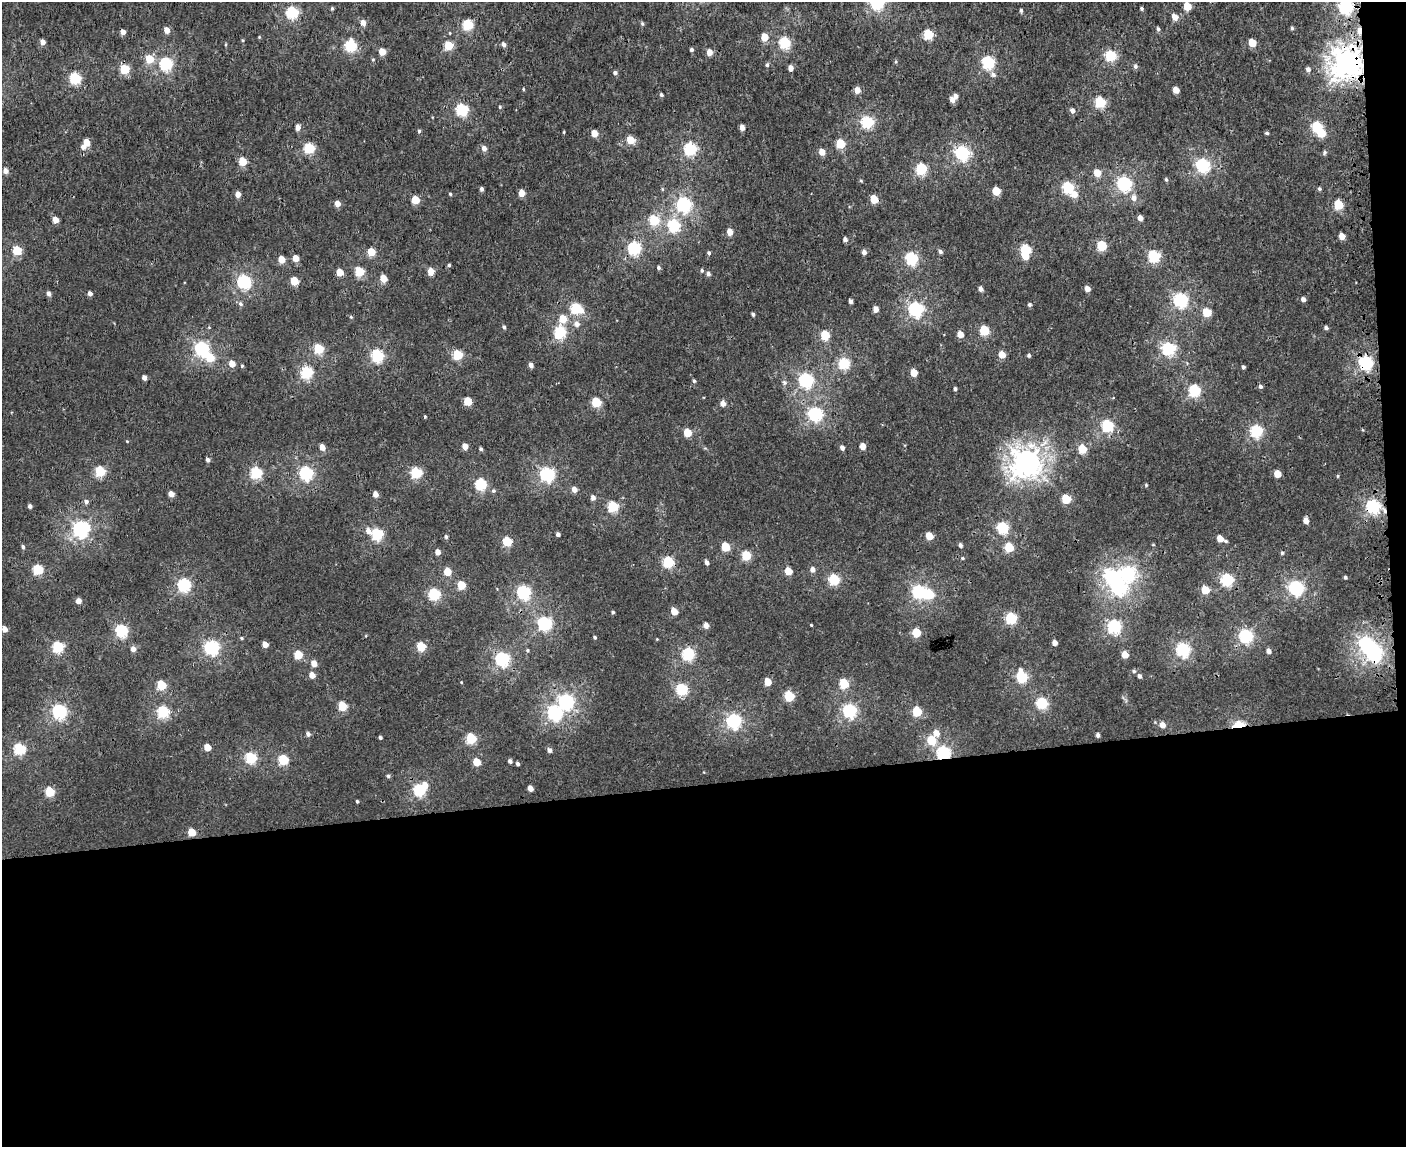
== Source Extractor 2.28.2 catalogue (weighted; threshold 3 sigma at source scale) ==
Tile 12 of 3 x 4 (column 3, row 4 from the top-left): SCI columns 2958-4361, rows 8-1152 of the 4468 x 4596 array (HDU 1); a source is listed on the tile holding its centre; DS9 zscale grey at full resolution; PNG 1408 x 1149 px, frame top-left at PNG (2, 2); no overlay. Shown black and unused: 33% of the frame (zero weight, under 3 of 4 exposures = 6% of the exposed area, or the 3 px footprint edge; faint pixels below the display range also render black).
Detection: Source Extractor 2.28.2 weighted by HDU 2 'WHT'; one run over the whole footprint, this tile lists its part. Background 2.24e-04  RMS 0.0014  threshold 0.0064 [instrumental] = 3 sigma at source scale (4.5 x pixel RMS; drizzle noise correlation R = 1.50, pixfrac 1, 0.0396/0.0396 arcsec/px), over >= 5 px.
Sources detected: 313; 4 inside a brighter object's white glare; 2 cosmic-ray / hot-pixel residue — not listed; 1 inside a brighter listed object's ellipse — not listed separately; the other 306 listed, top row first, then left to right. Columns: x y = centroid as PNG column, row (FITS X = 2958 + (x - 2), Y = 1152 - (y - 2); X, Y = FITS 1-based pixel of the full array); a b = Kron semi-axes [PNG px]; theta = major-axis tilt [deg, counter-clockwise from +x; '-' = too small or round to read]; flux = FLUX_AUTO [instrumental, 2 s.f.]
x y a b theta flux
877 2 6 6 - 26
1187 6 5 5 - 3.2
1346 7 6 6 - 26
332 8 5 4 - 0.2
1142 8 4 4 - 0.22
1021 10 4 3 - 0.25
292 12 5 5 - 17
1175 17 5 5 - 1.4
363 23 5 4 - 1.1
642 24 6 4 -69 0.19
468 25 5 5 - 10
1292 28 4 4 - 0.2
1158 29 5 4 - 0.24
167 30 5 4 - 1.2
1359 30 7 4 -89 0.97
928 35 5 5 - 7.9
764 37 5 5 - 2.2
43 42 4 4 - 0.9
785 43 5 5 - 14
1252 43 5 5 - 3
504 44 5 4 - 0.44
448 45 5 5 - 5.7
350 46 6 5 - 12
691 50 4 4 - 0.3
382 52 5 4 - 2.5
709 52 5 4 - 1.6
1110 56 5 5 - 12
149 59 5 5 - 3.8
1348 62 9 9 - 140
988 63 6 5 - 20
166 64 6 5 - 18
767 65 6 4 76 0.23
1135 66 6 5 - 0.33
791 68 4 4 - 0.93
124 69 5 5 - 6.4
1308 69 5 5 - 0.44
615 73 5 4 - 0.35
993 75 7 6 - 0.43
75 78 5 5 - 14
523 89 4 3 - 0.14
857 90 5 5 - 1.2
1176 90 5 4 - 1.6
661 95 4 4 - 0.28
952 100 6 5 - 0.78
1100 102 5 5 - 11
500 107 4 4 - 0.15
462 110 6 5 - 16
1072 111 5 5 - 0.53
867 122 6 5 - 16
298 127 5 4 - 0.9
1317 127 6 5 - 11
742 128 4 4 - 0.89
419 131 4 4 - 0.21
564 132 4 3 - 0.11
594 133 5 4 - 2
1267 133 5 4 - 0.21
630 140 5 4 - 4.1
86 143 5 4 - 2.2
840 144 5 5 - 5.4
83 147 5 5 - 0.62
309 148 5 5 - 11
484 148 5 5 - 0.78
690 149 6 5 - 18
822 152 5 4 - 1.6
1325 152 6 4 74 0.23
962 153 6 6 - 23
243 161 5 5 - 3.9
1203 165 6 6 - 23
921 169 5 5 - 13
5 171 4 4 - 0.92
1097 173 5 5 - 2.4
1166 179 5 4 - 0.22
861 181 5 3 - 0.15
1124 184 6 6 - 27
1068 188 6 5 - 14
481 189 5 4 - 0.35
1319 189 5 4 - 0.2
996 191 5 5 - 4.5
522 193 5 4 - 2.1
238 194 4 4 - 1.1
450 194 4 4 - 0.17
1074 194 6 6 - 1.5
1134 198 7 6 - 0.66
874 199 5 5 - 3.5
415 200 5 4 - 3.7
337 204 4 4 - 1.3
684 204 6 6 - 25
1338 205 5 5 - 6.8
1140 218 4 4 - 0.95
55 220 4 4 - 1.9
654 220 5 5 - 7.9
674 225 6 5 - 14
730 232 5 4 - 1.7
1342 236 5 4 - 1.5
845 239 4 4 - 0.47
1102 246 5 5 - 7.4
634 248 6 5 - 20
17 250 5 5 - 7.6
1025 250 6 5 - 8.9
940 251 5 4 - 0.32
371 252 5 5 - 3.5
864 252 4 4 - 0.68
709 253 4 4 - 0.23
1154 256 6 5 - 14
1025 257 6 5 - 1.3
296 258 5 4 - 1.7
911 258 6 5 - 17
281 259 5 4 - 2.3
449 265 4 4 - 0.2
659 268 4 4 - 0.28
702 270 5 4 - 0.19
431 271 5 4 - 2.3
340 272 5 4 - 2.5
359 272 5 5 - 6.2
708 274 5 5 - 0.42
383 279 5 4 - 2.2
294 281 5 5 - 4.3
244 282 6 6 - 22
980 289 4 4 - 0.63
1087 289 4 4 - 1.1
90 293 4 4 - 0.68
48 294 5 4 - 0.57
1303 299 5 4 - 0.51
1180 300 6 6 - 25
850 301 4 3 - 0.41
240 304 6 5 - 0.32
1029 305 4 4 - 0.25
576 309 6 5 - 11
876 309 4 4 - 0.92
916 309 6 6 - 26
1207 313 5 5 - 4.7
753 314 4 3 - 0.27
351 317 5 4 - 0.14
563 319 6 5 - 2.7
577 324 7 6 - 0.63
504 327 4 4 - 0.27
1326 328 4 4 - 0.32
984 330 5 5 - 7.4
560 332 6 5 - 12
960 334 5 4 - 1.6
825 335 5 5 - 5.6
202 349 6 5 - 27
318 349 5 5 - 8.2
1168 349 6 6 - 20
458 355 5 5 - 8.8
1002 355 5 4 - 2.1
1029 355 5 4 - 0.22
377 356 6 5 - 17
1366 363 6 6 - 24
232 364 5 4 - 1.6
844 364 6 5 - 13
531 365 4 4 - 0.67
242 366 4 4 - 0.15
1243 367 4 4 - 0.27
306 372 5 5 - 15
914 373 5 4 - 2.4
144 378 4 4 - 0.72
806 380 6 6 - 27
694 381 4 3 - 0.23
784 382 7 6 - 0.35
1260 387 5 4 - 0.31
955 389 4 3 - 0.29
1194 391 6 5 - 15
468 401 5 5 - 3.9
596 402 5 5 - 7.9
723 403 5 4 - 1
815 414 6 6 - 25
425 416 3 3 - 0.14
1108 426 6 5 - 15
1256 431 6 5 - 17
687 433 5 5 - 4.1
465 446 4 4 - 1.4
863 446 5 4 - 1.5
322 447 5 4 - 1.1
842 448 4 4 - 0.55
481 449 4 3 - 0.27
1082 449 5 5 - 4.5
208 460 4 4 - 0.5
1027 462 9 9 - 130
100 472 5 5 - 10
256 473 6 5 - 13
306 473 6 5 - 23
416 473 5 5 - 13
547 474 6 6 - 26
1277 474 5 4 - 2.1
481 484 6 5 - 14
1146 485 4 4 - 0.13
574 489 5 4 - 0.94
493 491 6 5 - 0.24
171 494 4 4 - 1.1
375 494 4 4 - 1
593 498 5 5 - 0.52
1066 499 5 5 - 5.4
86 502 5 5 - 0.39
30 506 4 4 - 0.43
1373 506 6 6 - 25
613 507 5 5 - 11
1306 521 5 4 - 0.98
1002 528 6 5 - 14
81 529 7 7 - 33
368 531 7 6 - 0.69
377 534 6 5 - 15
558 534 4 3 - 0.39
929 536 5 5 - 3
446 537 4 3 - 0.26
1220 539 5 4 - 1.5
1226 541 4 4 - 0.17
507 542 5 5 - 6.9
960 545 5 4 - 0.34
23 547 4 4 - 0.29
725 547 5 5 - 4.4
1009 547 5 5 - 5.4
438 552 4 4 - 1.2
1282 553 4 4 - 0.21
746 556 5 5 - 6.5
963 558 4 4 - 0.14
668 562 6 5 - 12
707 562 5 4 - 0.49
813 569 5 5 - 0.71
38 570 5 5 - 9.9
788 571 5 5 - 3
447 572 5 4 - 3.1
1128 573 7 7 - 21
1113 577 7 6 - 28
1345 577 4 3 - 0.2
834 579 6 5 - 10
1227 580 6 6 - 17
184 585 6 5 - 20
461 585 5 5 - 4.1
1296 588 6 6 - 28
1205 590 5 5 - 2.9
524 592 6 5 - 22
919 592 6 6 - 21
434 594 6 5 - 14
929 594 6 5 - 6.8
78 601 4 4 - 1.1
613 612 3 3 - 0.18
674 612 5 4 - 2
1011 618 6 5 - 13
545 623 6 6 - 23
706 625 5 4 - 0.83
811 625 2 2 - 0.12
1114 626 6 6 - 23
4 629 5 4 - 1
122 631 6 5 - 16
916 633 5 5 - 4.7
1246 636 6 6 - 23
595 637 4 3 - 0.21
241 638 4 4 - 0.16
1055 643 4 4 - 0.72
265 645 4 4 - 1.5
58 647 5 5 - 12
212 647 7 6 - 27
421 647 5 5 - 6.4
133 649 5 4 - 0.87
1183 649 6 6 - 23
528 650 4 4 - 0.17
1269 651 5 4 - 0.59
1374 652 7 6 - 40
688 654 6 5 - 16
298 655 5 5 - 5
1125 655 5 4 - 1.7
502 659 6 6 - 25
314 663 5 4 - 1.4
1134 671 5 5 - 0.23
312 675 5 4 - 1.3
1139 676 5 4 - 0.38
1022 677 7 5 -72 12
768 682 5 4 - 2.1
844 684 6 5 - 6.4
161 685 5 5 - 6.1
682 689 6 5 - 14
789 696 6 5 - 6.9
566 701 6 6 - 28
1042 703 6 5 - 12
342 706 5 5 - 5.8
59 711 6 6 - 25
850 711 6 6 - 22
163 712 5 5 - 15
917 712 5 5 - 6.7
555 713 7 6 - 24
734 721 6 6 - 28
1162 725 5 5 - 0.93
1238 725 6 5 - 9.3
936 733 6 5 - 1.2
308 734 5 4 - 0.44
1098 735 4 3 - 0.35
380 737 3 3 - 0.28
471 739 6 5 - 9.3
931 740 6 5 - 5.4
207 748 5 4 - 2.4
19 749 5 5 - 14
549 750 5 4 - 0.5
943 753 6 6 - 22
251 758 5 5 - 13
283 760 5 5 - 9.2
510 761 4 4 - 0.42
477 762 5 5 - 3.1
518 764 4 3 - 0.32
388 776 5 4 - 0.26
425 785 6 5 - 0.96
530 788 4 4 - 0.98
420 790 6 5 - 16
50 792 5 5 - 6.9
357 801 3 3 - 0.18
192 832 5 4 - 3.4
Overlapping masked pixels (flux is a lower limit): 8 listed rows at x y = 1359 30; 1348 62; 1366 363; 1373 506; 1374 652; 502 659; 1238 725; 943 753
Isophote crosses this tile's border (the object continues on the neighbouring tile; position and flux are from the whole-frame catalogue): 2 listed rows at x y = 877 2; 1346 7